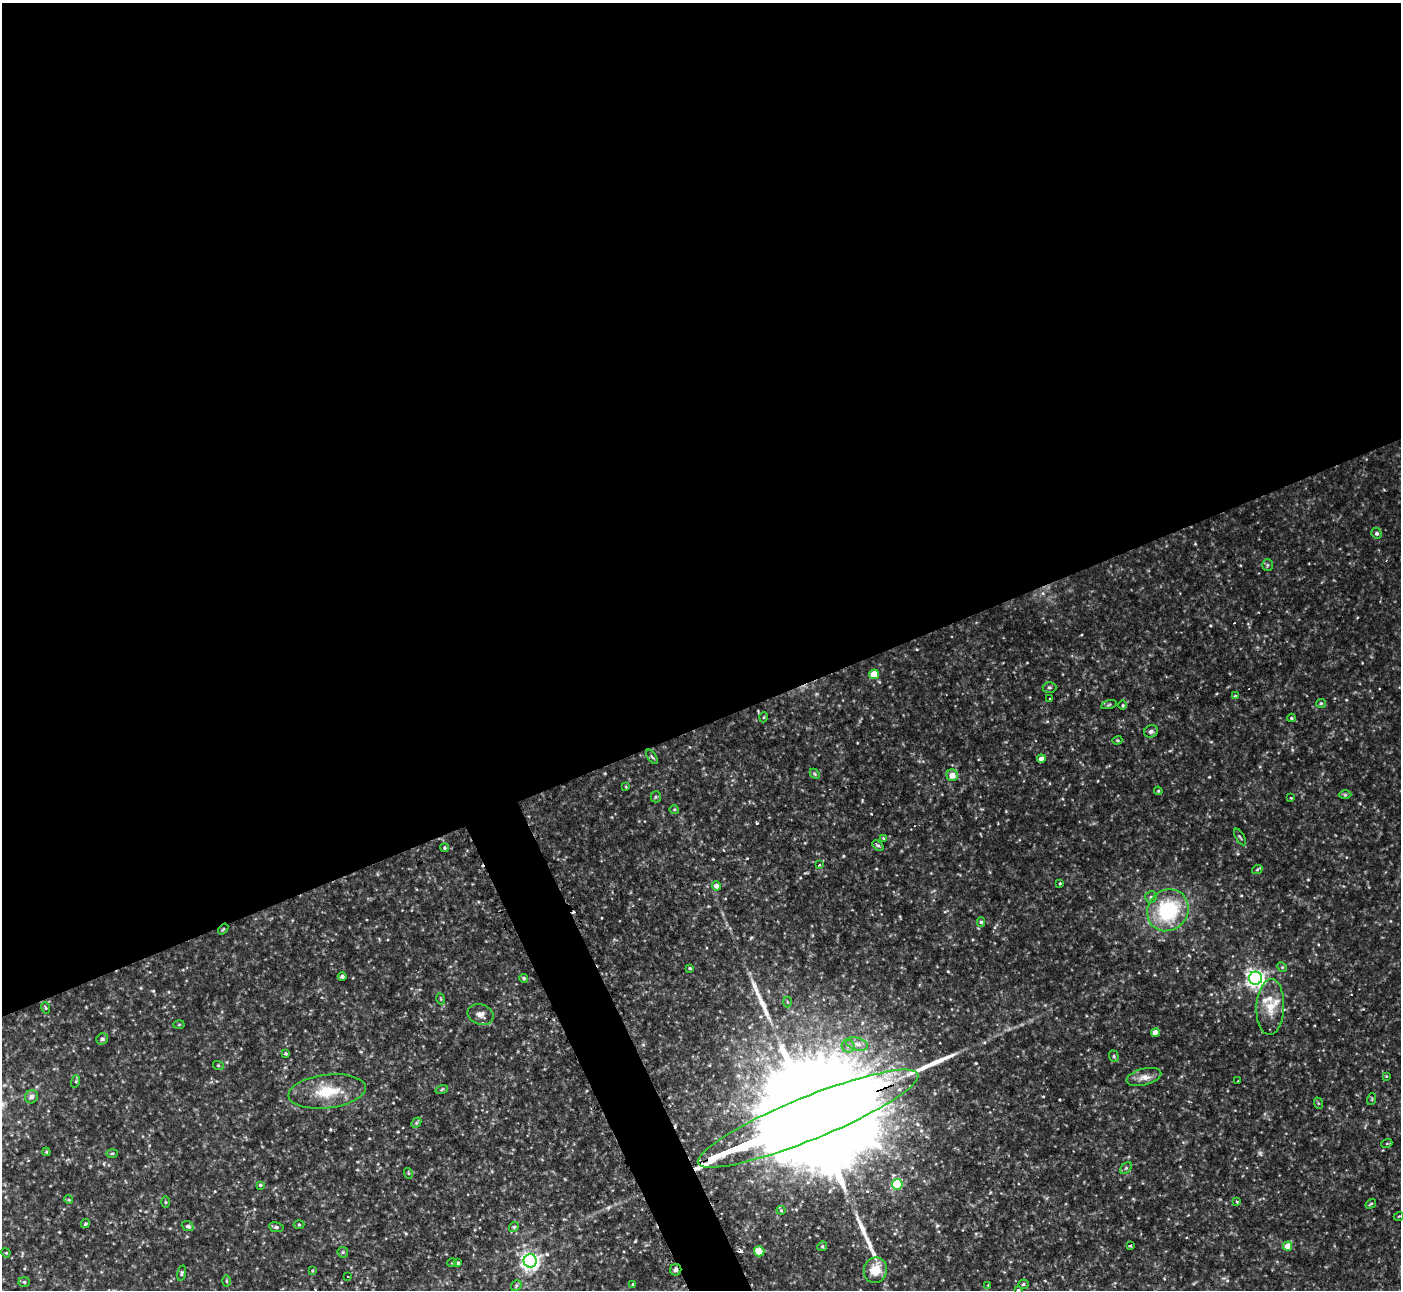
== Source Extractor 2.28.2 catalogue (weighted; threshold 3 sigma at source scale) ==
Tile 2 of 4 x 4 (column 2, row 1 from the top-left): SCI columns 1467-2865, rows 4149-5436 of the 6173 x 5943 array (HDU 1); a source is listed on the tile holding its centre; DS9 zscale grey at full resolution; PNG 1403 x 1292 px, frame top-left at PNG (2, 3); each listed source drawn as its Kron ellipse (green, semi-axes under 4 px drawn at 4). Shown black and unused: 58% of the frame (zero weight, under 2 of 3 exposures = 1% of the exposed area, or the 3 px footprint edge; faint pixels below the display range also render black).
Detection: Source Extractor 2.28.2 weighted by HDU 2 'WHT'; one run over the whole footprint, this tile lists its part. Background 0.0722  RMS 0.01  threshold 0.0452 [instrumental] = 3 sigma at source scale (4.5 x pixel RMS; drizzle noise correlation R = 1.50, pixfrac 1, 0.05/0.05 arcsec/px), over >= 5 px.
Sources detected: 124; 1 too faint to see at this stretch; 11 cosmic-ray / hot-pixel residue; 3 long thin detections or spike segments (spike, bleed or trail) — neither listed nor drawn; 6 inside a brighter listed object's ellipse — not listed separately; the other 103 listed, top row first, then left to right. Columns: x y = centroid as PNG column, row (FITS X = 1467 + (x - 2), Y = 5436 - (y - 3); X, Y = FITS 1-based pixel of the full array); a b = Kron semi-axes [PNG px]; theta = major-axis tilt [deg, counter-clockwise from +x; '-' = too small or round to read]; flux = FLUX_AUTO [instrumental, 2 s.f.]
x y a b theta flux
1377 533 5 5 - 2.3
1267 565 6 5 - 1.5
874 674 5 4 - 22
1049 687 7 5 -1 1.9
1236 695 3 3 - 2.6
1050 699 3 2 - 1.1
1321 703 5 4 - 1.1
1109 705 8 3 14 1.3
1123 705 5 3 - 1.1
764 717 5 3 - 0.89
1291 718 4 3 - 1.2
1151 731 7 6 - 2.7
1117 740 5 4 - 1.2
652 757 8 4 -54 1.7
1041 759 4 4 - 5.1
815 774 6 4 -47 1.4
952 775 6 5 - 10
626 787 4 3 - 0.78
1158 791 4 4 - 1
1345 795 6 4 -1 1.6
656 797 5 5 - 1.6
1291 798 3 2 - 0.73
674 809 5 3 - 0.98
1240 837 9 3 -60 1.4
883 838 3 3 - 2.2
878 845 6 4 -42 1.7
445 848 4 4 - 1.4
819 865 3 3 - 1.6
1257 870 5 3 - 1.1
1060 883 3 3 - 0.92
716 886 4 4 - 4.9
1151 897 6 6 - 2.1
1168 910 22 19 49 75
981 922 5 4 - 1.7
223 929 6 3 52 0.99
1282 967 5 4 - 1.3
690 968 4 3 - 1.3
342 976 4 4 - 2.2
524 978 4 4 - 1.7
1255 978 6 6 - 440
441 999 5 3 - 0.99
787 1002 5 3 - 1.1
1270 1007 28 14 88 21
46 1008 6 4 -72 1.2
481 1014 13 10 -20 6.9
179 1025 5 3 - 0.95
1155 1033 4 4 - 9.2
102 1039 6 5 - 2.6
857 1044 11 6 -16 5
848 1046 6 6 - 3.1
286 1054 4 3 - 1.1
1114 1056 6 4 -71 1.7
218 1065 5 3 - 0.95
1386 1076 4 3 - 0.83
1144 1077 18 8 14 8.1
76 1081 6 4 72 1.2
1238 1081 2 2 - 0.84
442 1089 6 4 19 1.3
327 1091 39 16 7 36
31 1097 7 6 - 5.2
1372 1099 6 3 72 1.1
1318 1103 6 3 -70 1.2
808 1119 119 21 22 79000
416 1123 6 4 47 1.5
1387 1143 5 3 - 0.96
46 1152 4 3 - 0.98
112 1153 6 3 2 1.1
1126 1168 7 4 45 2.1
408 1173 5 3 - 1.1
897 1184 5 5 - 59
260 1185 3 3 - 1.3
69 1200 4 3 - 1
165 1202 5 3 - 1.1
1237 1202 4 3 - 1.8
1371 1204 6 3 33 1.1
781 1210 4 4 - 1.1
1399 1216 5 3 - 0.95
85 1224 5 4 - 1.4
299 1225 5 3 - 1
188 1226 6 5 - 2.7
276 1227 7 5 -9 2
514 1227 5 4 - 1.3
1130 1245 3 2 - 1.7
822 1246 5 4 - 1.3
1288 1246 5 4 - 15
759 1251 5 5 - 17
343 1252 5 5 - 1.5
6 1253 5 3 - 0.89
530 1261 6 6 - 430
452 1263 5 3 - 0.8
458 1263 3 3 - 1.4
676 1270 6 5 - 2.5
875 1270 13 11 68 18
312 1271 3 3 - 0.88
182 1273 8 4 78 1.6
348 1277 3 2 - 1.4
226 1281 6 4 -90 1.1
24 1282 6 5 - 1.8
633 1284 4 3 - 0.84
1023 1284 5 4 - 1.5
988 1285 3 3 - 0.69
516 1286 6 4 48 1.6
1018 1290 4 3 - 2.1
Overlapping masked pixels (flux is a lower limit): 3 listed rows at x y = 223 929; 808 1119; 676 1270
Isophote crosses this tile's border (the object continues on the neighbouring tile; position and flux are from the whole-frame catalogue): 1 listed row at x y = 1018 1290